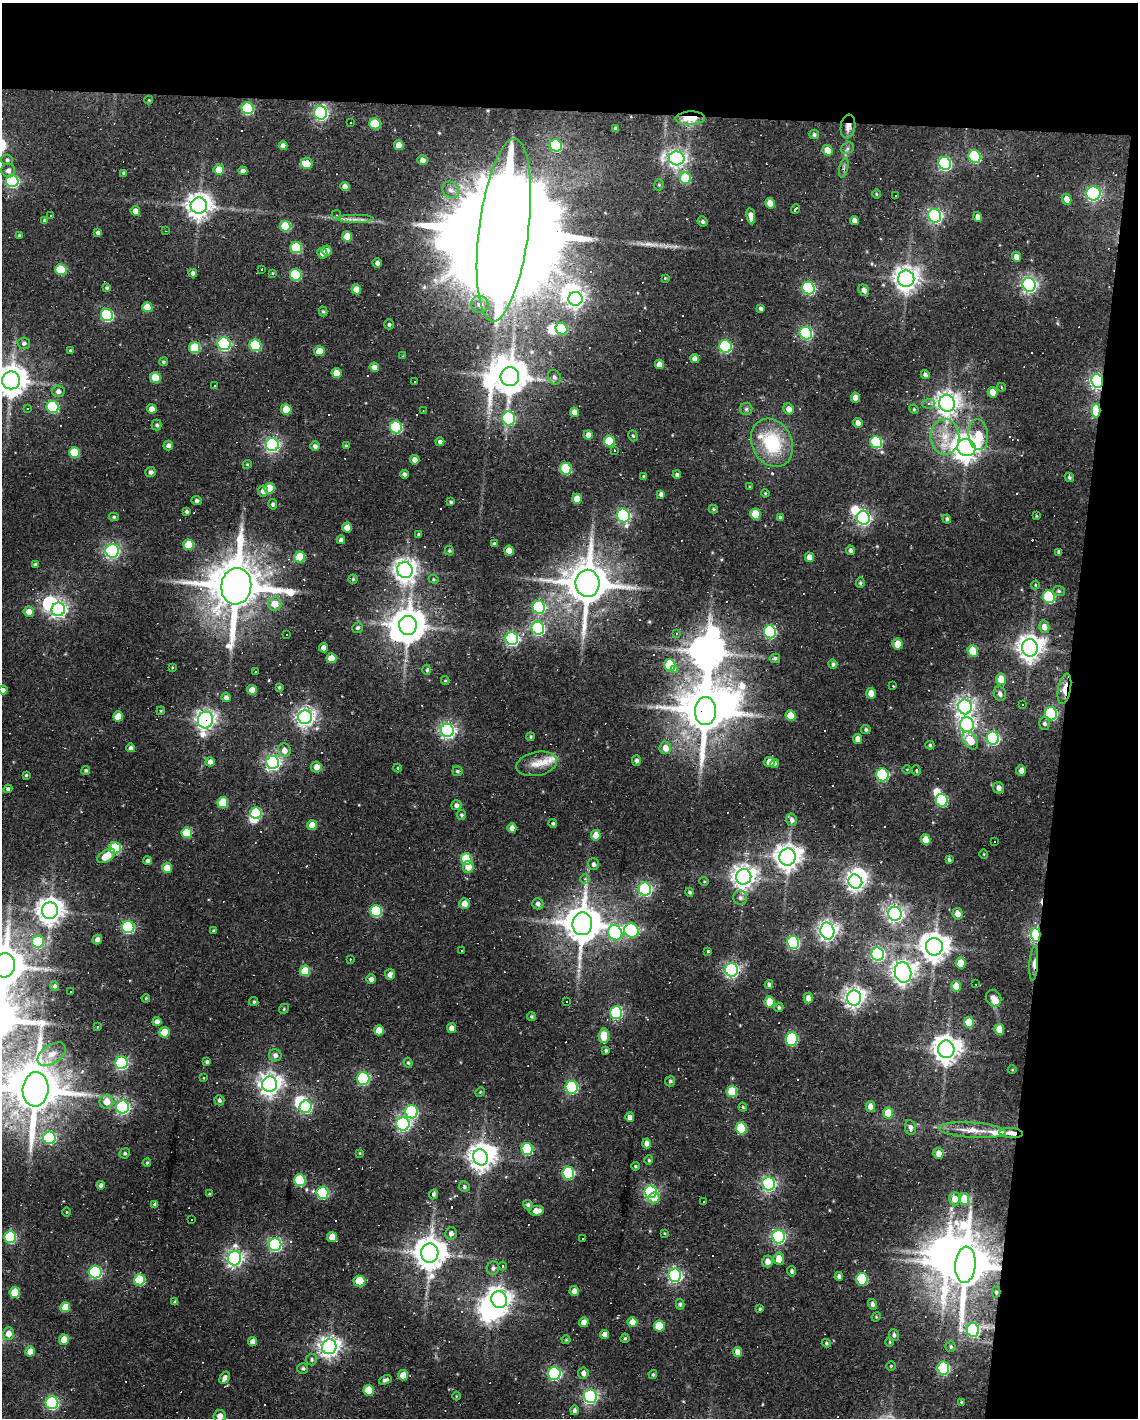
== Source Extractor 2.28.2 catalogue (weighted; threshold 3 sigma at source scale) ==
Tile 4 of 4 x 3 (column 4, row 1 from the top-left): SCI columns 3408-4543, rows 2937-4352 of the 4543 x 4566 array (HDU 1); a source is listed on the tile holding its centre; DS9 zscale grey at full resolution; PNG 1140 x 1420 px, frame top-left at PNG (2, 3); each listed source drawn as its Kron ellipse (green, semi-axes under 4 px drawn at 4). Shown black and unused: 14% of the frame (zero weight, under 2 of 3 exposures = <1% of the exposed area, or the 3 px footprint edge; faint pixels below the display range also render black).
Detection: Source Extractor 2.28.2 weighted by HDU 2 'WHT'; one run over the whole footprint, this tile lists its part. Background 0.08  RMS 0.0068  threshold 0.0304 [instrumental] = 3 sigma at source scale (4.5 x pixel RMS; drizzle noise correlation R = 1.50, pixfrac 1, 0.05/0.05 arcsec/px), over >= 5 px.
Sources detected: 545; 16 inside a brighter object's white glare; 59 cosmic-ray / hot-pixel residue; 1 long thin detection or spike segment (spike, bleed or trail) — neither listed nor drawn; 7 inside a brighter listed object's ellipse — not listed separately; the other 462 listed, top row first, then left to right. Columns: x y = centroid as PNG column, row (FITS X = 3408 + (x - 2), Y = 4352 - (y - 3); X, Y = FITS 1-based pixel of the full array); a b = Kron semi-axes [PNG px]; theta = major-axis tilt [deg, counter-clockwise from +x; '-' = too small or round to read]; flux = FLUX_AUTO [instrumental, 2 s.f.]
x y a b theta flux
149 100 4 4 - 0.63
248 108 6 5 - 62
321 113 7 6 - 180
690 118 15 6 3 19
351 123 3 2 - 0.67
375 124 6 5 - 25
848 127 12 7 82 4.3
616 129 4 3 - 1.4
814 134 5 4 - 1.5
399 145 5 5 - 7.6
556 145 6 6 - 61
283 146 4 4 - 3.8
847 148 7 5 22 1.7
828 150 5 5 - 8
974 156 6 6 - 72
677 158 8 7 - 320
7 160 6 5 - 1.4
422 160 5 4 - 3.6
307 163 6 5 - 11
945 163 7 6 - 130
844 168 10 4 77 1.4
219 169 5 5 - 10
8 170 7 6 - 3
243 171 4 4 - 3.7
124 173 4 4 - 1.4
685 178 6 5 - 32
12 181 6 6 - 110
659 185 6 4 70 1
345 186 5 4 - 4.5
451 190 9 7 -41 3.5
1093 193 7 7 - 160
876 194 5 3 - 0.67
895 195 3 3 - 1.6
1067 199 5 4 - 5.3
770 203 5 4 - 8.4
199 206 8 8 - 660
795 209 5 3 - 3.4
135 211 5 4 - 4.9
51 215 2 2 - 0.48
336 215 5 5 - 0.99
751 216 8 4 -81 6.1
935 216 7 6 - 200
978 217 5 4 - 4.5
355 219 18 4 0 4.5
45 220 4 4 - 1.1
703 221 5 4 - 1.6
854 221 5 4 - 4.4
285 226 5 5 - 28
504 230 92 25 83 54000
165 231 3 2 - 0.43
98 232 4 3 - 2
19 235 4 3 - 0.89
347 236 5 5 - 11
296 248 6 5 - 41
327 251 5 5 - 4.8
322 253 5 5 - 3.7
1016 257 5 4 - 4.4
377 263 4 4 - 2.5
61 269 5 5 - 32
262 269 3 3 - 0.88
193 273 4 4 - 2.6
272 273 4 3 - 0.59
296 275 6 5 - 49
665 278 4 4 - 0.68
906 279 8 8 - 650
1029 285 7 6 - 240
107 288 3 3 - 1.1
808 288 6 6 - 110
356 289 5 4 - 7.6
864 290 6 5 - 3.2
575 299 7 7 - 320
480 304 9 8 - 4.6
147 307 5 5 - 16
761 308 4 3 - 1.8
323 311 5 4 - 1.1
107 315 6 6 - 92
389 324 5 5 - 1.2
562 329 6 5 - 33
806 333 6 6 - 110
24 343 6 6 - 1.9
224 344 6 6 - 120
255 345 6 5 - 51
725 346 6 6 - 100
194 348 5 5 - 31
70 350 4 3 - 0.72
320 351 5 5 - 12
403 356 4 4 - 0.55
695 358 4 4 - 4.6
163 362 4 4 - 1.2
659 364 5 4 - 5
374 367 5 4 - 5
336 373 5 5 - 10
925 375 4 4 - 2
155 377 5 5 - 18
510 377 9 9 - 1700
554 377 7 6 - 2.1
11 380 9 9 - 1200
414 381 3 2 - 0.95
1097 381 7 5 -83 210
214 386 3 3 - 1.7
1001 387 4 3 - 0.57
58 391 6 6 - 3
993 392 5 4 - 8.4
855 398 5 4 - 7
947 403 8 8 - 580
928 404 6 5 - 1.8
53 407 6 6 - 67
27 409 3 3 - 2
152 409 4 4 - 5.5
286 409 5 5 - 17
746 409 6 6 - 1.5
789 409 6 5 - 4.6
914 409 5 4 - 0.8
423 411 2 2 - 0.52
1096 411 7 4 -89 87
574 412 5 4 - 5.8
509 418 7 6 - 80
858 423 5 4 - 3.9
157 425 5 5 - 1.5
396 427 6 6 - 79
978 434 15 10 -84 14
588 435 5 4 - 5.5
633 436 6 4 -71 1.1
945 437 18 14 88 15
609 441 5 5 - 27
440 442 4 4 - 2.6
876 442 6 5 - 70
772 443 25 20 -64 41
168 445 5 4 - 2.6
272 445 6 6 - 180
315 446 5 5 - 2.4
346 446 4 3 - 1.4
966 448 9 8 - 780
614 450 3 2 - 0.74
74 452 5 5 - 28
415 460 5 4 - 4
247 464 4 4 - 0.75
566 469 6 5 - 43
151 472 5 5 - 2
404 474 4 4 - 2
677 475 4 4 - 1.6
643 476 4 3 - 0.67
1069 477 5 4 - 1.2
749 487 4 2 - 0.55
269 488 5 5 - 17
263 491 5 5 - 3.9
765 493 4 3 - 0.59
661 494 4 4 - 2.2
577 499 5 5 - 12
197 500 5 4 - 1.6
451 502 4 3 - 1.1
273 504 5 4 - 1.6
713 509 5 3 - 1.1
187 511 4 3 - 1.3
755 514 5 5 - 20
623 516 7 6 - 140
1036 516 4 3 - 0.65
114 517 5 4 - 1.1
780 517 4 4 - 0.99
863 518 7 6 - 190
947 519 4 3 - 1.3
347 528 5 5 - 7.1
419 534 4 3 - 1
341 540 4 4 - 2.7
494 544 4 3 - 1.2
189 545 5 5 - 21
850 550 5 4 - 1.7
112 551 7 6 - 180
449 551 5 4 - 1
509 551 5 5 - 8.9
1059 552 4 3 - 1.4
300 557 5 5 - 24
809 557 5 4 - 5.3
35 565 4 4 - 1.7
405 570 8 8 - 520
353 579 4 4 - 0.89
434 579 5 4 - 0.82
587 583 13 12 - 3000
860 583 5 4 - 1.2
1035 585 4 4 - 0.7
236 586 18 15 83 4800
1059 591 6 5 - 1.2
1049 597 6 6 - 76
275 604 7 6 - 8.5
539 607 6 6 - 80
58 609 7 6 - 240
29 612 5 5 - 6.2
408 625 9 9 - 1500
1044 627 6 5 - 4.1
358 628 5 5 - 1.6
538 628 6 6 - 130
770 632 6 6 - 81
676 633 4 3 - 0.92
286 634 3 3 - 0.92
512 639 6 6 - 160
898 644 5 5 - 12
324 648 4 4 - 4.5
1030 648 8 8 - 700
973 651 6 5 - 19
331 658 5 5 - 14
775 658 5 4 - 1.5
833 664 5 4 - 1.6
670 665 6 5 - 34
172 667 3 3 - 0.61
427 670 5 3 - 1.4
674 670 3 3 - 1.7
256 672 3 2 - 0.97
1001 679 5 5 - 14
445 681 4 4 - 0.81
893 686 3 2 - 0.45
279 687 4 3 - 1
1064 689 15 6 80 8.3
3 690 4 4 - 2.5
252 690 5 4 - 7.2
871 693 5 5 - 6.7
1000 694 7 6 - 2.7
226 697 5 4 - 2.6
1022 704 3 2 - 0.6
965 707 7 7 - 340
161 711 4 3 - 0.59
705 711 14 10 89 3600
1051 714 7 6 - 91
791 715 5 5 - 13
118 716 5 5 - 11
305 717 7 7 - 380
205 720 8 7 - 340
1044 723 6 5 - 1.9
967 725 7 7 - 250
447 730 6 6 - 230
866 730 5 4 - 1.3
531 737 4 4 - 0.97
993 738 7 6 - 130
858 739 5 4 - 5.5
970 740 10 6 -55 13
930 745 4 4 - 0.99
131 748 4 4 - 2.1
665 748 6 6 - 6.6
284 750 7 6 - 4.7
636 761 5 4 - 2
210 762 4 4 - 3.4
273 762 6 6 - 220
769 762 5 5 - 7.1
774 763 4 4 - 1.7
537 764 20 11 12 8.9
316 767 5 5 - 4.8
397 768 4 4 - 0.68
907 769 4 3 - 0.56
86 770 4 4 - 1.3
1021 770 5 5 - 4.1
457 771 5 5 - 1.3
916 771 5 3 - 0.95
26 775 4 4 - 0.83
882 775 6 6 - 90
999 788 6 5 - 3.4
8 789 4 4 - 1.6
942 800 6 6 - 73
223 802 5 5 - 24
456 805 5 5 - 2.6
256 813 6 6 - 42
461 815 5 4 - 1.3
792 820 6 5 - 2.6
553 823 4 4 - 1.2
312 825 5 5 - 10
512 828 4 4 - 4.1
187 833 5 5 - 27
596 835 5 4 - 10
926 840 5 5 - 11
994 841 2 2 - 0.55
115 848 6 5 - 54
984 854 5 3 - 0.52
106 856 10 5 34 14
788 857 8 8 - 750
466 859 6 5 - 39
949 860 4 3 - 1.2
148 861 4 4 - 2
593 864 6 5 - 2.1
468 867 6 5 - 7.4
167 868 5 5 - 12
744 877 8 7 - 580
585 879 5 5 - 1.4
704 881 5 3 - 0.56
855 882 7 6 - 330
645 889 6 6 - 150
690 892 4 4 - 1.2
740 898 7 7 - 2.5
464 903 5 5 - 5.6
538 904 6 5 - 2.5
50 911 8 8 - 740
376 911 6 5 - 53
895 914 7 6 - 310
957 914 6 5 - 5.3
582 924 11 10 - 2100
128 927 6 6 - 93
214 930 4 4 - 0.9
631 931 7 7 - 95
827 931 8 7 - 370
615 933 8 6 -57 110
1036 935 6 5 - 160
97 939 5 4 - 3.3
38 942 6 6 - 39
793 942 6 6 - 100
934 947 9 8 - 920
461 951 3 3 - 1.1
708 951 3 3 - 0.77
878 954 7 6 - 160
350 959 2 2 - 0.54
960 963 5 5 - 12
1034 963 17 4 86 3.5
5 965 12 10 82 2400
732 970 7 6 - 210
305 971 5 5 - 20
903 972 10 8 -74 490
390 975 5 5 - 4.2
371 979 5 4 - 3
975 984 2 2 - 0.67
769 985 4 4 - 1.9
54 986 5 4 - 1.7
956 986 5 5 - 11
70 991 3 2 - 0.91
146 998 4 4 - 0.71
808 998 5 4 - 3.9
854 998 7 7 - 410
993 998 8 7 - 3.5
254 1002 5 4 - 1.1
566 1002 3 3 - 2.2
770 1002 5 5 - 20
779 1007 5 4 - 1.3
284 1009 5 4 - 0.96
616 1013 6 6 - 80
531 1016 4 4 - 1
157 1022 4 4 - 3.6
969 1022 5 5 - 19
97 1027 3 3 - 1.1
451 1028 5 4 - 4
379 1030 5 5 - 9.2
999 1030 6 5 - 11
164 1032 5 5 - 15
604 1036 7 5 86 19
792 1039 7 6 - 78
946 1049 8 8 - 840
606 1050 4 4 - 1.2
52 1054 16 9 34 8.1
275 1055 6 6 - 2.9
207 1062 4 3 - 1.4
121 1063 6 6 - 110
408 1063 5 4 - 0.88
1012 1070 4 3 - 0.51
204 1078 4 2 - 0.43
363 1078 6 6 - 110
670 1081 5 5 - 1.4
269 1084 8 7 - 520
572 1087 6 6 - 98
35 1089 17 13 85 4700
480 1092 5 4 - 0.69
732 1092 6 5 - 29
219 1100 5 5 - 1.5
106 1102 7 7 - 9
870 1106 5 4 - 4.9
123 1107 6 6 - 160
306 1107 6 5 - 89
743 1107 4 3 - 0.8
412 1112 6 6 - 90
888 1113 5 5 - 15
630 1117 5 4 - 3.3
403 1124 6 6 - 190
910 1127 7 5 -83 2.5
741 1128 6 5 - 34
972 1130 34 7 -4 11
1011 1133 12 5 -6 5
49 1138 6 6 - 72
647 1143 5 4 - 3.8
527 1149 6 5 - 54
125 1153 5 5 - 1.3
360 1153 4 4 - 0.64
939 1153 5 5 - 5.3
481 1157 8 7 - 700
649 1160 4 4 - 0.95
147 1163 4 3 - 0.85
635 1166 4 3 - 0.81
568 1173 6 6 - 82
300 1180 6 5 - 47
769 1184 7 6 - 190
101 1185 4 4 - 2.3
464 1187 5 5 - 1.5
650 1192 6 6 - 140
322 1193 6 6 - 73
209 1194 3 3 - 0.75
434 1194 5 4 - 1.3
654 1198 6 5 - 8
955 1199 6 6 - 6.4
964 1199 6 5 - 13
704 1201 3 3 - 5.7
155 1204 4 3 - 1.5
528 1205 5 4 - 1.5
537 1211 7 5 11 5.5
66 1212 5 3 - 0.58
191 1219 3 2 - 1
664 1233 4 3 - 0.56
451 1234 6 5 - 2.7
10 1237 6 6 - 67
332 1237 5 5 - 8.8
778 1237 7 6 - 150
583 1239 3 2 - 0.46
275 1245 6 6 - 140
430 1253 9 8 - 1400
235 1258 7 6 - 270
779 1259 6 5 - 8.1
767 1261 6 5 - 4.5
965 1265 18 10 85 3700
502 1266 4 3 - 0.57
493 1268 7 6 - 2.2
792 1271 5 4 - 1.5
95 1272 6 6 - 100
675 1275 7 6 - 170
839 1276 4 4 - 2.2
862 1279 6 5 - 55
140 1280 5 5 - 47
359 1281 6 5 - 25
574 1291 5 4 - 3.8
15 1292 5 5 - 20
996 1292 5 4 - 1.2
499 1300 8 7 - 510
175 1302 4 4 - 1.8
680 1304 5 4 - 1.2
872 1304 5 4 - 2
65 1307 5 5 - 13
760 1309 4 4 - 1
876 1317 5 4 - 0.7
584 1322 5 4 - 5.9
632 1322 5 5 - 12
659 1326 5 5 - 24
973 1330 7 6 - 120
8 1334 6 5 - 6.1
605 1334 4 4 - 5.3
894 1335 6 5 - 1.6
625 1338 4 4 - 0.93
64 1340 5 5 - 11
566 1340 4 4 - 0.78
252 1342 4 4 - 4.1
890 1342 5 3 - 0.7
826 1343 4 3 - 0.97
329 1347 7 7 - 450
951 1347 5 5 - 1.2
30 1351 5 5 - 6.4
738 1352 5 4 - 6.1
311 1359 6 5 - 1.4
891 1366 5 4 - 0.83
303 1368 5 5 - 1.5
943 1368 6 6 - 93
583 1373 5 5 - 2.8
554 1374 6 6 - 120
403 1375 5 5 - 9.7
653 1375 4 4 - 1.1
225 1378 6 4 59 3.5
385 1380 7 4 24 2.1
369 1390 5 5 - 15
456 1396 4 3 - 0.52
590 1396 7 6 - 200
961 1402 3 3 - 0.67
52 1403 6 6 - 130
574 1410 5 4 - 1.9
220 1416 6 6 - 5.3
Overlapping masked pixels (flux is a lower limit): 12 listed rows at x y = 690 118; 848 127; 1097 381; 1096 411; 1064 689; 705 711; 205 720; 1036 935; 1034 963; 1011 1133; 965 1265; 996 1292
Isophote crosses this tile's border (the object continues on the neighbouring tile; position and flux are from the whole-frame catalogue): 5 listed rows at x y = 11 380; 3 690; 5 965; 35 1089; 220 1416